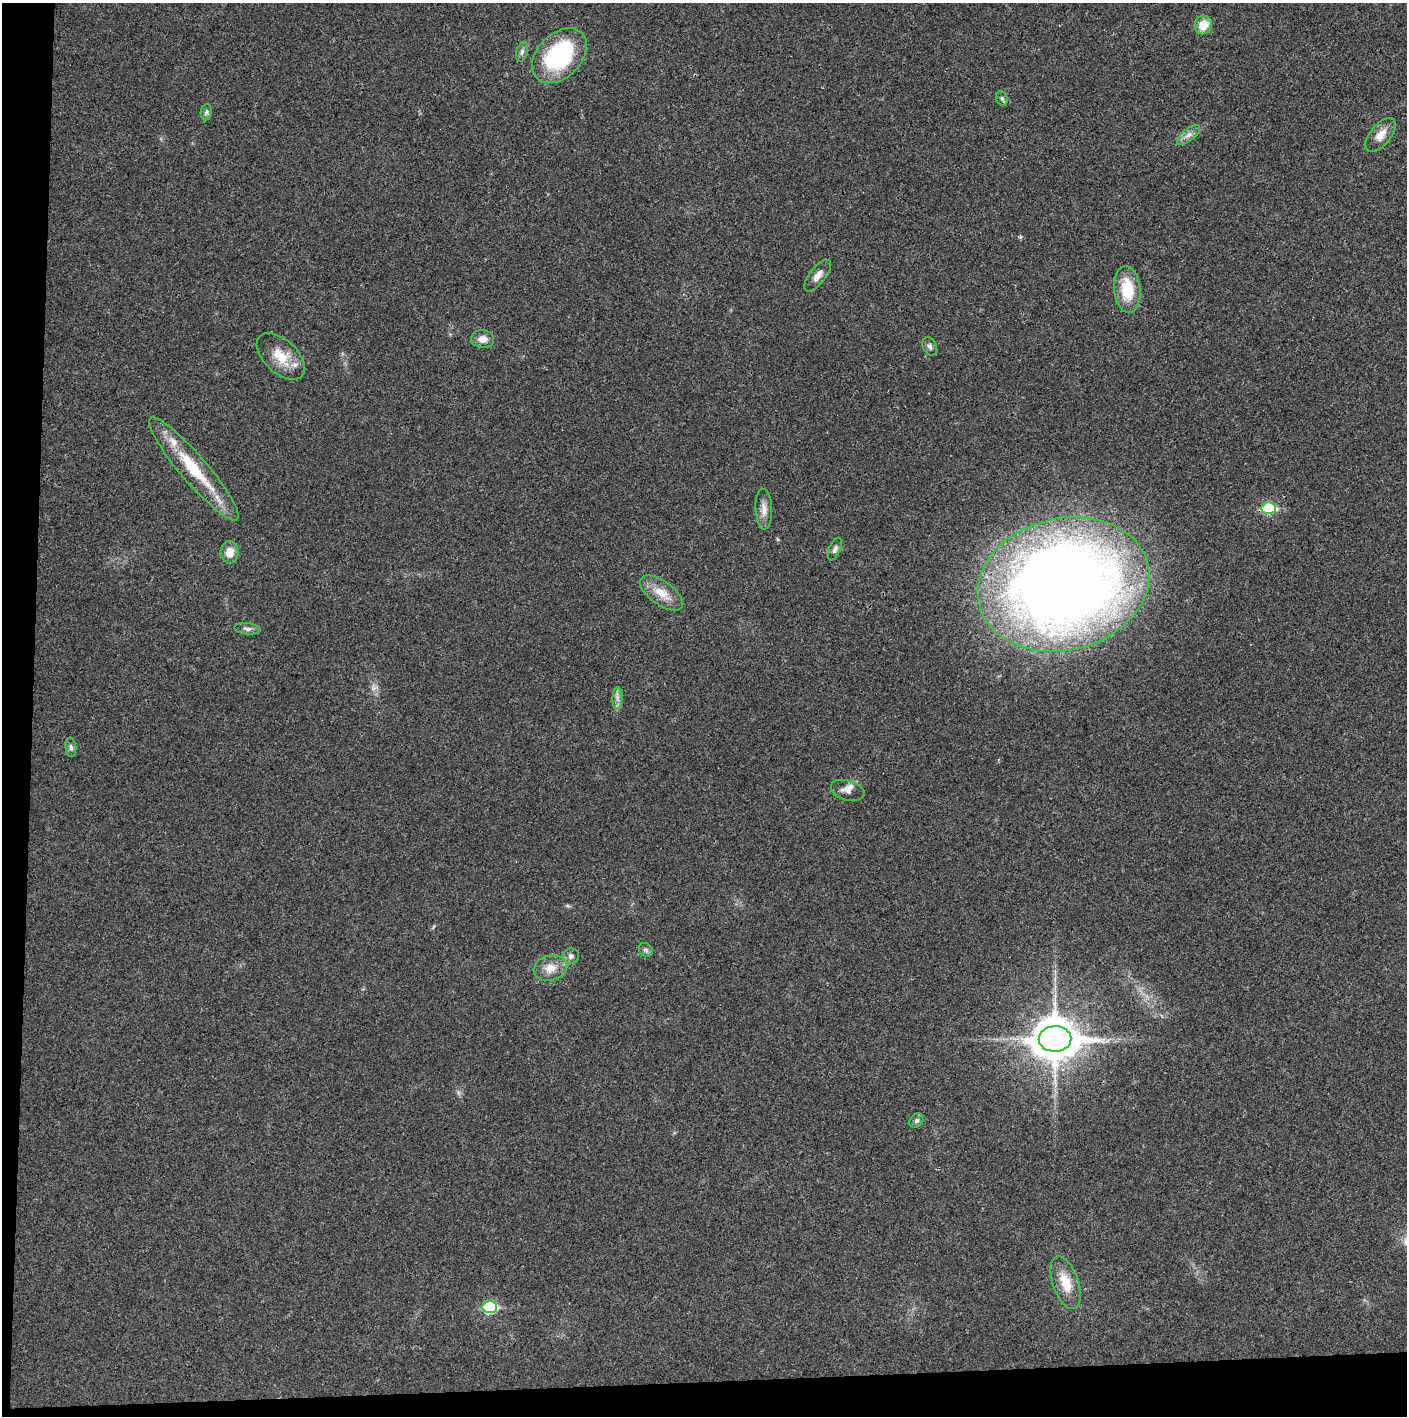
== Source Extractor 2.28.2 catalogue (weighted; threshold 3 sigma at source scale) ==
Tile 7 of 3 x 3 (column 1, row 3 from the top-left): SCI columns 5-1409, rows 1-1414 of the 4221 x 4243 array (HDU 1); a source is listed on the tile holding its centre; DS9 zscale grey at full resolution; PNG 1409 x 1418 px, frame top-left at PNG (2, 3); each listed source drawn as its Kron ellipse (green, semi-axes under 4 px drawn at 4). Shown black and unused: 5% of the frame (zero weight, under 3 of 4 exposures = <1% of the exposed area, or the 3 px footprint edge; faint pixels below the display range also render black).
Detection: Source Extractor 2.28.2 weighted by HDU 2 'WHT'; one run over the whole footprint, this tile lists its part. Background 0.0193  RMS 0.005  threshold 0.0225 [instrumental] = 3 sigma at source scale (4.5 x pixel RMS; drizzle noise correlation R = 1.50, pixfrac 1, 0.05/0.05 arcsec/px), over >= 5 px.
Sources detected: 33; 1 too faint to see at this stretch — neither listed nor drawn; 2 inside a brighter listed object's ellipse — not listed separately; the other 30 listed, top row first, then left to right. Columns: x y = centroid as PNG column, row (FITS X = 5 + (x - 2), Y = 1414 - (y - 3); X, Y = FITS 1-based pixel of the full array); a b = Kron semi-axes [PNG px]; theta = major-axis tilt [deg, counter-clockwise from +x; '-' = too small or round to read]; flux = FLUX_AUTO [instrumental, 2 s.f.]
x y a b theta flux
1203 25 9 8 - 8.1
522 52 10 6 74 1.7
559 56 32 22 46 56
1002 98 7 5 -70 1
206 112 8 5 82 1.2
1188 135 14 6 38 2.6
1381 135 20 10 50 5.9
818 276 19 8 52 3.9
1127 289 23 13 -85 17
483 339 11 9 -7 4.1
930 346 9 6 -62 1.7
281 356 29 16 -43 12
194 469 67 13 -49 28
1268 508 7 6 - 30
764 509 20 8 -88 4.1
835 549 12 5 67 1.5
229 552 11 9 89 5.6
1063 584 87 66 14 750
662 593 25 12 -36 8.5
247 629 13 5 -7 1.8
617 698 11 5 88 2.3
71 747 10 5 -84 1.4
848 790 17 10 -17 3.4
646 950 7 6 - 1.2
571 956 8 7 - 1.9
550 968 17 12 16 6.7
1055 1039 16 13 1 1600
917 1120 8 6 44 1.4
1066 1283 28 13 -71 11
490 1307 7 6 - 41
Overlapping masked pixels (flux is a lower limit): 1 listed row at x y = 1055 1039